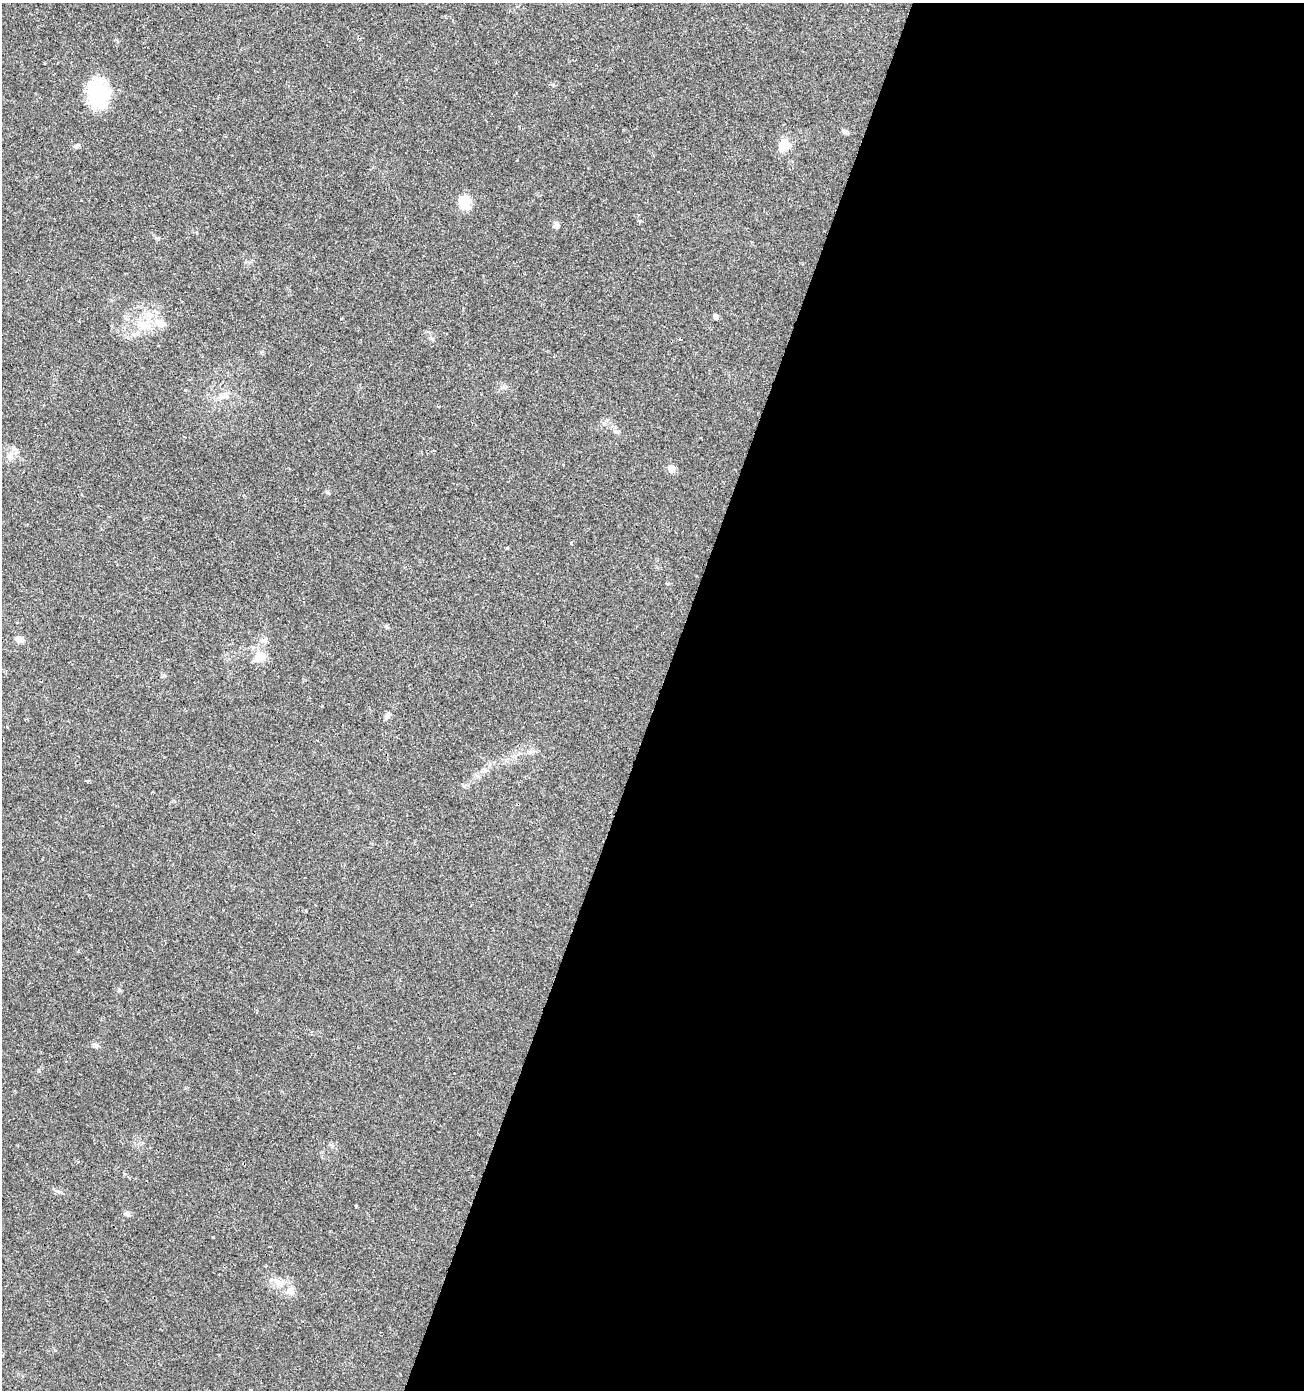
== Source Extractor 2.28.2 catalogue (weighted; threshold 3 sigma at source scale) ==
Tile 12 of 4 x 4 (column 4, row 3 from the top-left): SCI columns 4117-5418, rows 1396-2783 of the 5691 x 5558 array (HDU 1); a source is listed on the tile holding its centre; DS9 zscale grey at full resolution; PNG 1306 x 1392 px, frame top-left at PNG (2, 3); no overlay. Shown black and unused: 50% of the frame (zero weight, under 2 of 3 exposures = <1% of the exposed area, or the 3 px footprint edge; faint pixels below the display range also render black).
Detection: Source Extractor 2.28.2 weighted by HDU 2 'WHT'; one run over the whole footprint, this tile lists its part. Background 0.0504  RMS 0.0045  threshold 0.0203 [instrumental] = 3 sigma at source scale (4.5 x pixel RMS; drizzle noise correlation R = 1.50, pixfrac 1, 0.0396/0.0396 arcsec/px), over >= 5 px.
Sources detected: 28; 2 cosmic-ray / hot-pixel residue — not listed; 2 inside a brighter listed object's ellipse — not listed separately; the other 24 listed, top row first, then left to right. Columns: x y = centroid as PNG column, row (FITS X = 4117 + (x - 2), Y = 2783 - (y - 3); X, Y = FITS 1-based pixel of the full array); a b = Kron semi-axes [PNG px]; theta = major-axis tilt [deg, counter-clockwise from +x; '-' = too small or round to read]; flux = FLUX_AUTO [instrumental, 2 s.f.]
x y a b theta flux
98 94 24 18 -80 37
845 131 8 6 -21 0.95
784 145 15 13 37 6.9
77 146 8 5 31 0.93
465 202 14 12 82 8.9
556 225 8 7 - 1.7
716 317 7 5 66 1.3
144 325 22 11 -20 8.1
680 339 4 3 - 2.3
10 457 11 7 -35 2.2
671 468 10 8 34 2
327 492 8 3 -34 0.57
571 544 4 3 - 0.49
506 548 3 3 - 5.9
19 640 10 7 -19 2.6
260 656 18 14 -14 5.7
387 715 10 5 45 1.2
7 727 4 2 - 0.38
87 780 6 3 7 0.74
257 1012 3 3 - 0.37
95 1045 10 5 -16 1.3
355 1206 3 3 - 1.6
127 1214 8 7 - 1.2
279 1282 17 8 -23 4.3
Unlisted compact peaks at least as high as the median listed source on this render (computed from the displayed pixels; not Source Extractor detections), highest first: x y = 213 1237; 119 990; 432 339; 386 626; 164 675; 615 431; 640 221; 464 786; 158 238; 185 390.